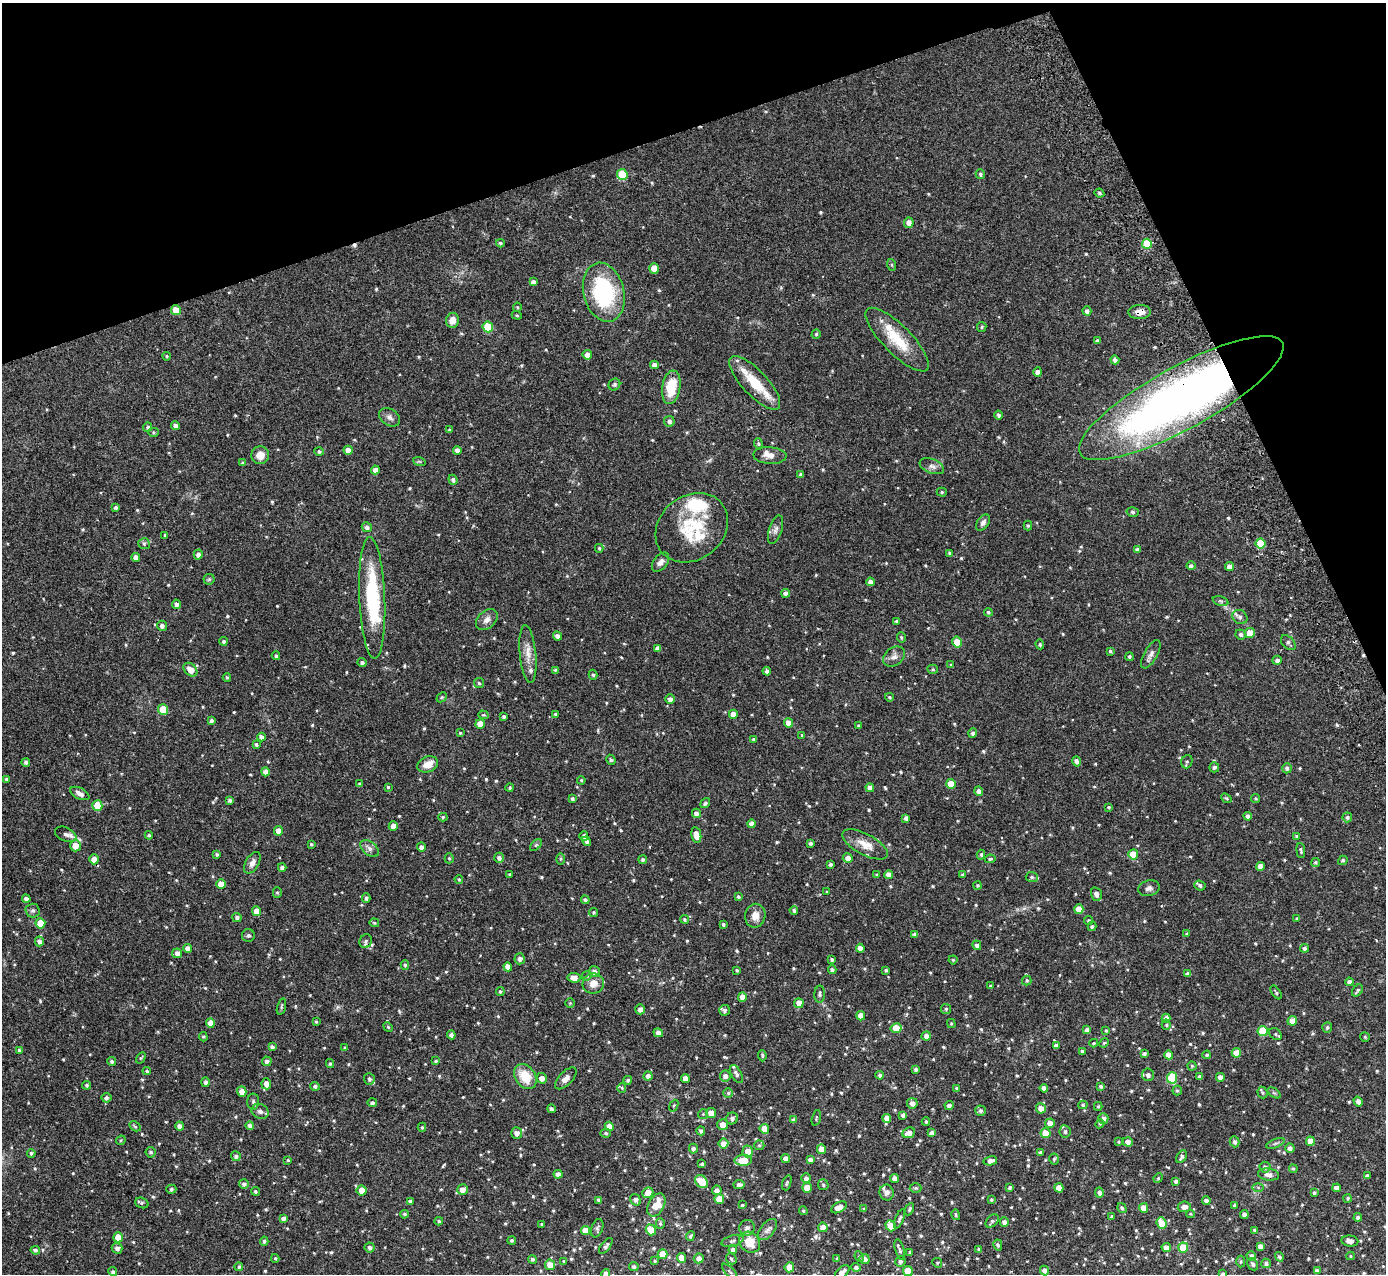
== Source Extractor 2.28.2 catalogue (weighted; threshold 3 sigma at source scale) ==
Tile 3 of 4 x 4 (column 3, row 1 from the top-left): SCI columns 2826-4209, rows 3998-5269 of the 5648 x 5578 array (HDU 1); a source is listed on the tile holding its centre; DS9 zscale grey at full resolution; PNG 1388 x 1276 px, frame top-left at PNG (2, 3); each listed source drawn as its Kron ellipse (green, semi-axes under 4 px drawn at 4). Shown black and unused: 18% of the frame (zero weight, under 2 of 3 exposures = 3% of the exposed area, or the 3 px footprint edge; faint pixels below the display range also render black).
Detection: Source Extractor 2.28.2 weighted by HDU 2 'WHT'; one run over the whole footprint, this tile lists its part. Background 0.096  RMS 0.006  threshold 0.027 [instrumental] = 3 sigma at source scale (4.5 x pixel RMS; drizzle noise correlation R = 1.50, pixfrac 1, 0.05/0.05 arcsec/px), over >= 5 px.
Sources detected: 774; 4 cosmic-ray / hot-pixel residue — neither listed nor drawn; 13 inside a brighter listed object's ellipse — not listed separately; of the other 757, all 500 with FLUX_AUTO >= 0.676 (the completeness limit of this list) listed and drawn (257 fainter detections not listed), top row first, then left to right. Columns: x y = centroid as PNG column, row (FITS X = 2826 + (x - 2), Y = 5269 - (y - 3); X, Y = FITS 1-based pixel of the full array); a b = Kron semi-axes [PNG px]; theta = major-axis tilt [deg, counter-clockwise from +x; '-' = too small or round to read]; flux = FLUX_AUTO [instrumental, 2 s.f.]
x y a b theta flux
622 174 5 5 - 19
980 174 5 4 - 1.1
1099 193 5 3 - 0.91
909 223 5 5 - 3.2
500 243 4 4 - 1.1
1147 244 5 5 - 19
892 265 6 4 -71 0.68
654 268 5 5 - 6.4
533 282 4 4 - 2.2
604 292 30 20 -76 55
517 307 4 4 - 0.7
176 310 5 4 - 8
1087 311 4 4 - 1.8
1140 312 11 7 4 4.4
517 315 5 4 - 0.7
452 320 7 6 - 4.5
488 327 5 5 - 17
982 327 5 4 - 0.69
816 334 5 4 - 1
897 340 42 14 -45 19
1097 341 3 3 - 1.2
587 355 5 4 - 3.6
167 356 4 3 - 0.72
1115 360 4 4 - 1.9
655 365 4 4 - 2.6
1038 372 4 4 - 2.9
755 383 35 12 -47 18
614 385 6 5 - 1.1
671 387 17 9 81 15
1181 398 115 31 29 360
999 415 4 4 - 1.4
390 417 11 8 -34 2.3
669 421 5 5 - 1.7
175 426 4 4 - 1.9
148 427 4 4 - 1.1
449 430 4 4 - 0.81
153 432 5 4 - 0.72
758 443 5 4 - 0.8
348 450 5 4 - 3.7
457 450 4 4 - 2.5
319 452 5 4 - 1
260 455 9 8 - 5.5
770 455 16 8 -4 3.7
419 461 6 4 -19 0.76
243 463 3 3 - 0.98
932 466 13 7 -20 2.4
375 470 4 4 - 2.9
801 474 4 3 - 1.2
453 480 5 4 - 1.5
942 492 5 4 - 0.82
116 507 4 3 - 1.2
1133 512 6 4 -15 0.91
983 523 9 5 55 1.7
1028 526 5 4 - 0.74
367 527 5 5 - 1.9
692 528 39 32 39 32
776 530 15 6 73 2.5
165 535 4 3 - 0.88
1261 543 5 5 - 12
144 544 6 5 - 0.93
599 548 4 3 - 0.73
1137 550 4 4 - 1.6
950 553 4 3 - 1.2
198 554 5 4 - 2.2
136 557 4 4 - 3
661 562 11 6 51 2.7
1191 566 4 4 - 1.4
1229 567 4 4 - 4
209 579 6 5 - 0.84
870 582 4 4 - 2.2
786 593 4 4 - 2.1
372 598 61 13 -88 45
1220 601 8 4 -16 1.1
176 604 4 4 - 1.9
988 612 4 4 - 0.93
1240 617 8 6 -33 1.8
487 620 12 8 42 3.3
897 621 4 4 - 1.1
162 626 5 5 - 1.9
1250 633 5 5 - 9
1241 634 5 5 - 1.3
557 636 5 4 - 1.9
901 637 5 4 - 0.82
223 641 4 4 - 1
957 642 5 5 - 9.6
1288 643 9 5 -46 1.6
1040 644 5 4 - 0.71
658 648 4 4 - 2.3
1110 651 3 3 - 0.87
528 654 29 8 -85 6.4
1151 654 16 6 61 2.7
276 656 4 3 - 0.97
894 657 12 8 37 3.1
1129 657 4 4 - 0.91
1277 660 5 4 - 1.8
362 663 4 4 - 1.4
951 665 3 3 - 0.9
933 669 5 4 - 0.89
190 670 8 5 -44 5.2
555 670 4 4 - 0.72
767 671 4 3 - 1.7
593 675 5 4 - 0.87
227 677 4 3 - 0.8
479 683 5 5 - 1
442 697 6 4 43 0.77
889 697 4 3 - 0.86
670 699 5 4 - 2.2
163 710 5 5 - 14
555 714 3 3 - 0.7
733 714 4 4 - 4.9
483 715 5 4 - 0.78
504 717 4 3 - 1.2
211 721 4 3 - 1.4
788 723 4 4 - 3.9
480 724 5 4 - 6.1
858 726 3 3 - 0.92
460 733 4 4 - 0.68
973 733 5 4 - 1.5
802 735 3 3 - 0.68
261 737 4 4 - 2.1
754 740 4 3 - 1.4
256 744 4 3 - 0.96
611 760 5 4 - 0.76
1076 761 5 4 - 2
26 762 4 4 - 1.2
1187 762 7 5 70 1.1
428 764 11 7 22 5.8
1214 767 5 5 - 1.2
1287 768 5 4 - 1.4
266 772 4 4 - 3
6 779 4 4 - 1.1
581 780 4 3 - 0.69
360 784 4 3 - 0.91
951 784 5 4 - 7.6
388 787 3 3 - 0.76
510 788 4 4 - 0.86
870 788 4 4 - 2.3
979 791 5 4 - 2.1
80 793 10 5 -27 2.5
1226 798 6 4 -41 0.73
1256 798 4 4 - 0.71
572 799 4 4 - 1.2
230 800 4 4 - 1.4
705 803 5 4 - 1.2
97 805 5 5 - 12
1109 807 3 3 - 0.69
696 813 5 4 - 2.4
1248 816 4 4 - 1.8
443 817 4 4 - 0.74
1347 817 5 5 - 1.2
906 818 4 4 - 1.9
752 824 4 4 - 2.8
393 826 4 4 - 3.5
278 831 5 4 - 4.3
66 834 11 6 -25 2.2
149 835 4 4 - 1
696 835 8 5 -79 5
584 836 4 4 - 1.8
1296 836 4 3 - 0.72
587 841 5 4 - 1.4
810 843 4 3 - 1.4
311 844 3 3 - 0.85
865 844 25 10 -28 7.8
536 845 7 4 44 0.91
75 846 5 5 - 6.4
421 847 4 4 - 2
370 849 10 6 -39 2.5
1301 851 7 3 -85 0.9
217 854 4 4 - 0.96
1133 854 5 5 - 9
981 855 5 4 - 1.1
449 858 5 4 - 0.77
499 858 5 5 - 1.8
848 858 5 5 - 2.9
94 859 5 4 - 4.3
560 859 6 4 90 0.82
990 859 5 3 - 0.76
643 860 4 4 - 1.2
1343 860 5 4 - 1.1
252 863 12 6 60 3
1315 863 4 4 - 0.99
830 864 3 3 - 1.1
1260 866 4 4 - 3.7
282 867 4 4 - 1.6
510 874 3 3 - 0.68
877 875 4 4 - 1
889 875 4 4 - 3.7
963 875 4 3 - 1.1
1032 877 6 5 - 1.2
459 879 4 3 - 0.7
221 884 4 4 - 6.3
978 885 4 4 - 0.72
1200 885 5 5 - 1.3
1149 888 11 7 14 2.2
827 892 3 3 - 0.69
277 893 5 4 - 0.79
1096 894 7 5 -73 2.2
738 897 4 4 - 0.94
366 898 4 4 - 1.4
26 899 4 4 - 1.7
585 900 4 4 - 1.4
1079 909 5 4 - 5.8
33 910 7 7 - 1.3
794 910 4 4 - 1.2
256 911 5 4 - 4.5
593 912 4 4 - 0.79
755 916 12 10 81 5
237 917 4 4 - 1.2
684 919 4 4 - 0.82
1297 919 3 3 - 0.71
1089 920 4 4 - 0.78
40 923 5 5 - 10
374 923 5 4 - 0.73
723 924 3 3 - 1.1
1092 926 5 4 - 0.84
1187 934 4 4 - 0.7
248 935 6 6 - 1.2
915 935 4 4 - 1.7
39 941 5 4 - 1.9
366 941 7 6 - 1.1
977 945 5 4 - 1.5
860 948 4 4 - 3.3
1304 948 4 4 - 1.2
188 949 4 4 - 3.1
177 953 5 5 - 2.8
520 959 5 5 - 2.2
832 960 4 3 - 1.2
953 960 4 4 - 0.69
405 965 4 4 - 0.89
508 967 5 4 - 3.9
737 970 3 3 - 0.8
832 970 4 4 - 1.3
886 970 3 3 - 0.75
594 971 5 5 - 2.2
1188 974 4 4 - 1.8
587 976 5 4 - 0.73
574 978 7 4 -7 3.5
1027 980 5 5 - 0.9
1349 982 4 4 - 1.9
593 983 11 10 - 5.1
991 986 3 3 - 0.85
1357 990 7 4 53 1.2
500 992 4 4 - 1
1276 992 8 3 -55 0.85
820 994 8 5 86 1.3
742 997 4 4 - 4.6
570 1003 4 4 - 0.71
799 1003 5 4 - 4.6
281 1007 8 3 74 0.83
640 1009 5 4 - 2.5
946 1009 5 5 - 0.94
724 1010 5 5 - 1.8
861 1016 4 4 - 4.8
1166 1018 5 4 - 2.7
1292 1021 5 4 - 5.2
316 1022 3 3 - 0.75
210 1023 5 4 - 5.4
951 1024 4 4 - 0.76
1166 1025 5 4 - 0.88
388 1027 5 4 - 0.68
1327 1027 5 5 - 1
896 1028 5 5 - 9.1
1087 1030 4 4 - 2.3
1106 1030 4 3 - 0.68
1263 1031 5 5 - 15
658 1033 5 4 - 2.7
1275 1034 7 5 -37 0.92
451 1035 4 4 - 1.8
926 1036 4 4 - 2.6
203 1037 4 4 - 0.69
1365 1037 5 5 - 0.7
1094 1043 4 3 - 0.72
1104 1043 5 4 - 0.72
1056 1046 4 4 - 2
272 1047 4 3 - 1.3
345 1048 4 3 - 0.69
19 1050 4 4 - 1.1
1082 1051 3 3 - 1.1
1144 1053 4 3 - 1.2
1236 1053 5 4 - 6.3
1169 1055 5 4 - 4.5
1207 1055 4 4 - 1
762 1056 5 4 - 0.74
141 1058 6 4 59 0.7
267 1061 5 5 - 1.7
436 1061 4 3 - 0.84
112 1062 4 4 - 1.3
330 1064 4 3 - 0.94
1192 1066 4 4 - 0.74
916 1070 4 3 - 1.3
147 1071 4 4 - 0.69
736 1074 10 5 -61 1.8
880 1075 4 4 - 1.4
1148 1075 6 6 - 2
648 1076 4 4 - 2.2
725 1076 5 5 - 2.5
1200 1076 4 3 - 1.5
525 1077 14 10 -56 13
1220 1077 4 4 - 3
542 1078 5 5 - 3.4
566 1078 13 6 46 3.3
1172 1078 5 5 - 25
369 1079 6 5 - 1.5
685 1079 4 4 - 4.1
628 1080 4 4 - 1.2
206 1082 5 4 - 1.7
266 1084 5 5 - 3.4
87 1085 4 4 - 1.1
315 1086 5 4 - 1.4
1101 1086 4 4 - 1.1
622 1088 4 4 - 0.7
956 1088 3 3 - 0.74
1044 1088 4 4 - 2.9
242 1091 5 4 - 4.8
1177 1091 5 4 - 0.8
1262 1092 6 5 - 0.94
728 1093 5 5 - 0.9
1274 1093 7 4 -36 0.85
106 1098 5 5 - 1.5
253 1101 8 6 -89 1.3
1358 1101 5 4 - 2.1
372 1103 5 4 - 1.3
912 1103 5 5 - 2.5
1083 1105 4 4 - 0.77
674 1106 6 4 68 0.82
949 1106 4 4 - 1.9
1098 1106 4 3 - 0.77
1041 1108 5 5 - 3.7
551 1109 4 4 - 1.3
260 1111 9 7 -29 2.3
981 1111 5 5 - 1.3
711 1113 5 5 - 5.5
703 1114 5 5 - 0.77
903 1115 4 4 - 1.6
732 1118 6 5 - 1.7
816 1118 8 3 75 0.72
887 1118 4 4 - 4.3
1103 1118 5 5 - 2.8
793 1120 4 4 - 1.6
926 1122 4 3 - 0.97
1050 1123 5 4 - 4.1
1100 1124 4 4 - 0.71
723 1125 5 5 - 5.4
135 1126 6 4 -30 0.86
180 1126 4 4 - 2.5
250 1126 4 4 - 2.2
609 1126 4 4 - 4
422 1127 4 4 - 0.77
764 1129 5 4 - 6
701 1131 4 4 - 1.4
1065 1131 6 5 - 1.5
517 1133 6 5 - 2.9
606 1133 5 4 - 0.93
909 1133 6 5 - 3.5
932 1133 4 4 - 2.1
1046 1133 5 5 - 8.1
121 1140 5 4 - 0.7
1310 1141 5 4 - 5.5
1118 1142 4 4 - 0.72
1128 1142 5 4 - 2.6
1234 1142 5 5 - 1.7
1275 1143 10 3 21 1
723 1144 5 5 - 4.4
759 1145 5 4 - 0.8
1290 1148 5 4 - 2.1
693 1149 5 4 - 1.6
822 1149 5 4 - 4.9
748 1151 6 5 - 5
151 1152 5 5 - 1.2
31 1153 4 4 - 1.1
1041 1153 3 3 - 1.4
236 1156 5 4 - 1.5
1182 1157 7 4 56 1.7
786 1158 4 4 - 3.4
1054 1159 5 4 - 0.89
288 1160 4 4 - 0.68
743 1160 8 5 1 9.4
810 1160 4 4 - 2
990 1161 7 4 12 2.8
702 1164 3 3 - 1
1265 1167 5 5 - 1.6
1293 1169 4 4 - 0.81
558 1174 4 4 - 1.8
1268 1175 11 6 -8 3.1
1367 1176 4 4 - 1.6
806 1178 5 4 - 1.8
894 1178 4 4 - 2.8
1158 1178 5 4 - 0.72
1176 1181 4 3 - 1.5
701 1182 7 5 -42 11
787 1183 8 4 71 0.97
244 1184 5 5 - 1.4
739 1185 5 4 - 1.9
823 1185 5 5 - 1
1010 1187 4 3 - 0.76
1258 1187 6 4 -1 0.93
807 1188 5 4 - 6.5
916 1188 6 5 - 0.78
1059 1188 4 4 - 6.4
1337 1188 4 4 - 3
171 1189 5 4 - 1.1
362 1190 5 5 - 5
462 1190 5 5 - 3.2
717 1190 5 5 - 2.1
255 1191 4 4 - 0.91
887 1192 8 7 - 2.1
1099 1192 5 4 - 1.8
648 1193 6 5 - 6.1
1314 1193 4 3 - 1.2
1348 1198 4 4 - 0.8
719 1199 5 5 - 7.1
599 1200 4 3 - 1.7
635 1200 6 5 - 2.1
991 1200 4 4 - 0.72
410 1201 4 3 - 1.3
1206 1201 4 4 - 2.1
142 1203 7 5 -19 0.92
656 1205 12 8 60 8.4
742 1205 4 3 - 0.7
1234 1205 4 3 - 0.89
839 1207 8 5 29 5
1184 1207 6 5 - 3.3
1122 1208 5 4 - 1.1
1144 1208 5 4 - 5.1
864 1209 4 4 - 0.71
909 1209 6 4 61 0.93
803 1211 4 4 - 0.91
404 1214 4 3 - 1
1190 1214 4 3 - 0.7
956 1215 5 3 - 0.78
1244 1215 4 4 - 2.2
1112 1216 3 3 - 0.79
1358 1217 4 4 - 1.5
283 1219 4 4 - 2
899 1219 10 4 67 1.4
439 1221 4 3 - 0.89
992 1221 8 5 43 1.2
1004 1222 4 4 - 2.1
660 1223 5 4 - 0.89
1161 1223 6 5 - 10
542 1224 3 3 - 0.68
891 1226 6 5 - 7.7
823 1227 5 4 - 4
597 1228 9 5 69 1.3
747 1228 8 7 - 2.1
651 1230 5 5 - 6.1
768 1230 12 6 51 2.4
1255 1230 3 3 - 0.85
585 1231 5 4 - 6.2
690 1236 5 4 - 0.98
118 1237 5 4 - 7.2
512 1240 4 4 - 1
264 1241 4 4 - 1.2
732 1241 11 5 17 1.5
1350 1241 8 5 -6 2.9
750 1242 11 9 -46 10
998 1245 5 4 - 1.1
606 1246 9 4 52 1.6
1260 1246 4 4 - 2.2
369 1247 5 5 - 1.5
1166 1247 5 4 - 3
117 1248 5 5 - 2.1
1183 1248 5 5 - 12
35 1250 5 4 - 1.2
733 1250 4 4 - 1.8
900 1250 11 4 -74 1.4
979 1250 4 3 - 1.1
909 1252 3 3 - 0.68
662 1254 5 5 - 8.6
1251 1256 5 4 - 2
1350 1256 4 4 - 0.69
859 1257 5 4 - 1
1279 1257 5 4 - 1.3
275 1258 4 3 - 0.73
681 1258 5 4 - 5.9
699 1258 5 5 - 2.9
532 1259 4 4 - 1.2
731 1259 6 4 -48 0.95
837 1259 3 2 - 0.69
865 1259 5 5 - 2.2
564 1261 3 3 - 0.71
655 1261 4 4 - 0.78
900 1261 5 5 - 1.5
1241 1262 6 4 89 0.76
937 1263 5 4 - 0.7
1266 1263 5 5 - 1.3
1253 1264 6 5 - 1.5
550 1265 5 5 - 5.2
239 1267 4 4 - 1
634 1267 4 4 - 1.2
789 1267 5 4 - 6.5
856 1267 5 4 - 1.6
730 1271 10 4 -45 0.86
908 1271 5 5 - 10
1044 1271 5 4 - 2.3
1317 1271 4 4 - 1.7
113 1272 4 4 - 1.1
842 1272 9 5 42 3.4
606 1273 4 4 - 2.3
1223 1274 4 3 - 1.1
Overlapping masked pixels (flux is a lower limit): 3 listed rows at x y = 176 310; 1140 312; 1181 398
Isophote crosses this tile's border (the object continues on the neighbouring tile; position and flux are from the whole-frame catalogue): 5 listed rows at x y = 730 1271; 908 1271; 842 1272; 606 1273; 1223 1274